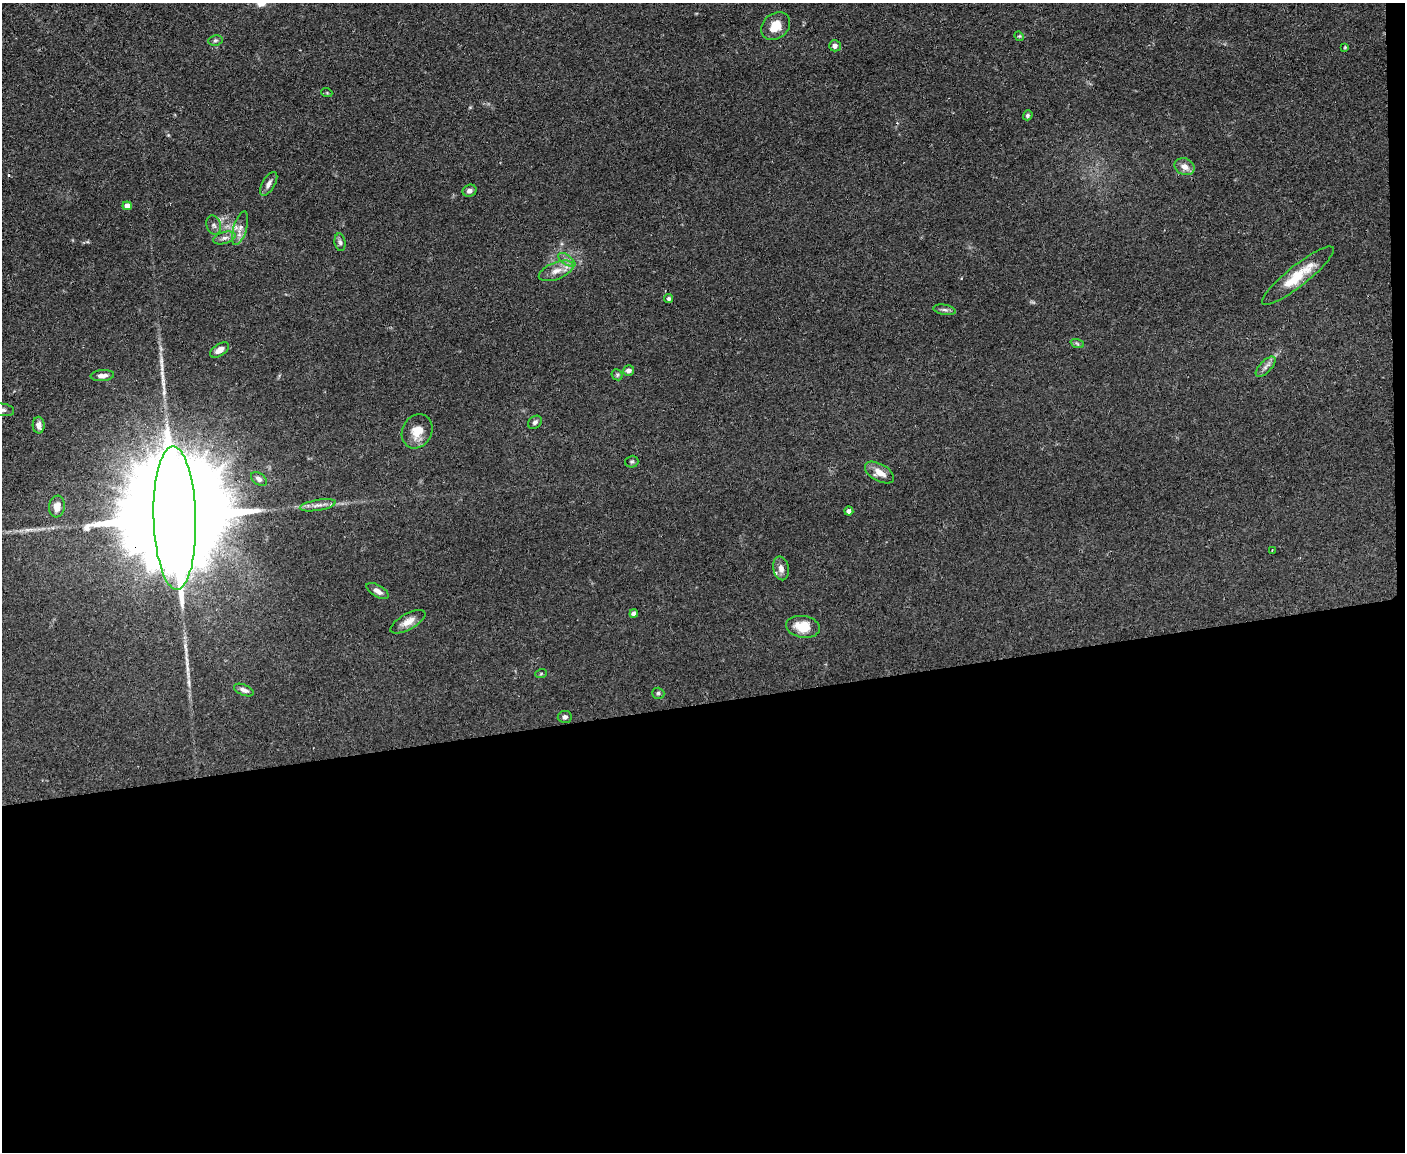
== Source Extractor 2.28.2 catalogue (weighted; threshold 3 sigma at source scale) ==
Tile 12 of 3 x 4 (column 3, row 4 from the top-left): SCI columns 2936-4338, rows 1-1150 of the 4575 x 4598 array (HDU 1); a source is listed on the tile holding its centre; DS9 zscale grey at full resolution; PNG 1407 x 1154 px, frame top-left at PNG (2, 3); each listed source drawn as its Kron ellipse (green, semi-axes under 4 px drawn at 4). Shown black and unused: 40% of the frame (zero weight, under 2 of 3 exposures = <1% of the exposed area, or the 3 px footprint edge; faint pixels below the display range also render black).
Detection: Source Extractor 2.28.2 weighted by HDU 2 'WHT'; one run over the whole footprint, this tile lists its part. Background 0.083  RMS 0.0059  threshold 0.0264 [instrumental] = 3 sigma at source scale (4.5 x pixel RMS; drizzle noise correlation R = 1.50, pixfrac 1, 0.05/0.05 arcsec/px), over >= 5 px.
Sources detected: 50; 1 too faint to see at this stretch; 1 long thin detection or spike segment (spike, bleed or trail) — neither listed nor drawn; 1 inside a brighter listed object's ellipse — not listed separately; the other 47 listed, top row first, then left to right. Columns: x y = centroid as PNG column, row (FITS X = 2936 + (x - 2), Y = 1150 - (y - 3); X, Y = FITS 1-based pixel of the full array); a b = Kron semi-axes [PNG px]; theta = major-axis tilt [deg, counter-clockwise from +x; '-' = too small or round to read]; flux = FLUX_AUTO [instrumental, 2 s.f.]
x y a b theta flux
776 26 16 12 41 9.2
1019 36 5 4 - 0.62
215 40 7 5 8 1.2
835 46 6 5 - 2.3
1345 47 4 3 - 0.52
327 93 5 3 - 0.51
1028 115 5 4 - 1
1185 167 10 8 -24 4.3
269 184 13 6 59 2.7
469 191 7 6 - 2.5
127 206 4 4 - 4.3
214 225 10 7 -70 2.1
240 228 17 6 73 4.3
224 238 11 6 16 2.6
340 242 9 5 -81 1.5
567 260 10 5 -35 2.1
556 271 18 8 22 5.7
1298 276 45 10 39 19
669 299 4 4 - 1.1
944 310 11 5 -10 1.7
1077 343 7 4 -20 0.97
219 350 11 5 33 4.2
1266 367 13 6 45 2.4
629 370 5 5 - 2.3
617 375 6 5 - 0.81
102 376 12 5 5 2.9
3 410 11 6 -9 2.1
535 422 7 6 - 1.9
39 425 8 6 -87 3.5
417 431 18 14 62 8.5
632 462 7 6 - 1
879 472 16 8 -29 6.1
259 479 9 6 -35 2.1
318 505 18 5 10 3.6
57 507 11 8 82 5.5
849 511 4 4 - 2
175 518 71 21 -88 35000
1272 550 3 2 - 0.5
781 568 12 8 -78 3.3
378 591 12 6 -30 2.8
634 614 4 4 - 2.2
408 622 19 8 29 5.9
803 627 17 11 -9 13
541 674 6 3 19 0.6
244 690 10 5 -23 2.6
658 693 6 5 - 1.1
565 717 7 6 - 1.9
Overlapping masked pixels (flux is a lower limit): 1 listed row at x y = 175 518
Isophote crosses this tile's border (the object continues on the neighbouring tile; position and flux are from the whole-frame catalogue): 1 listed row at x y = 3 410